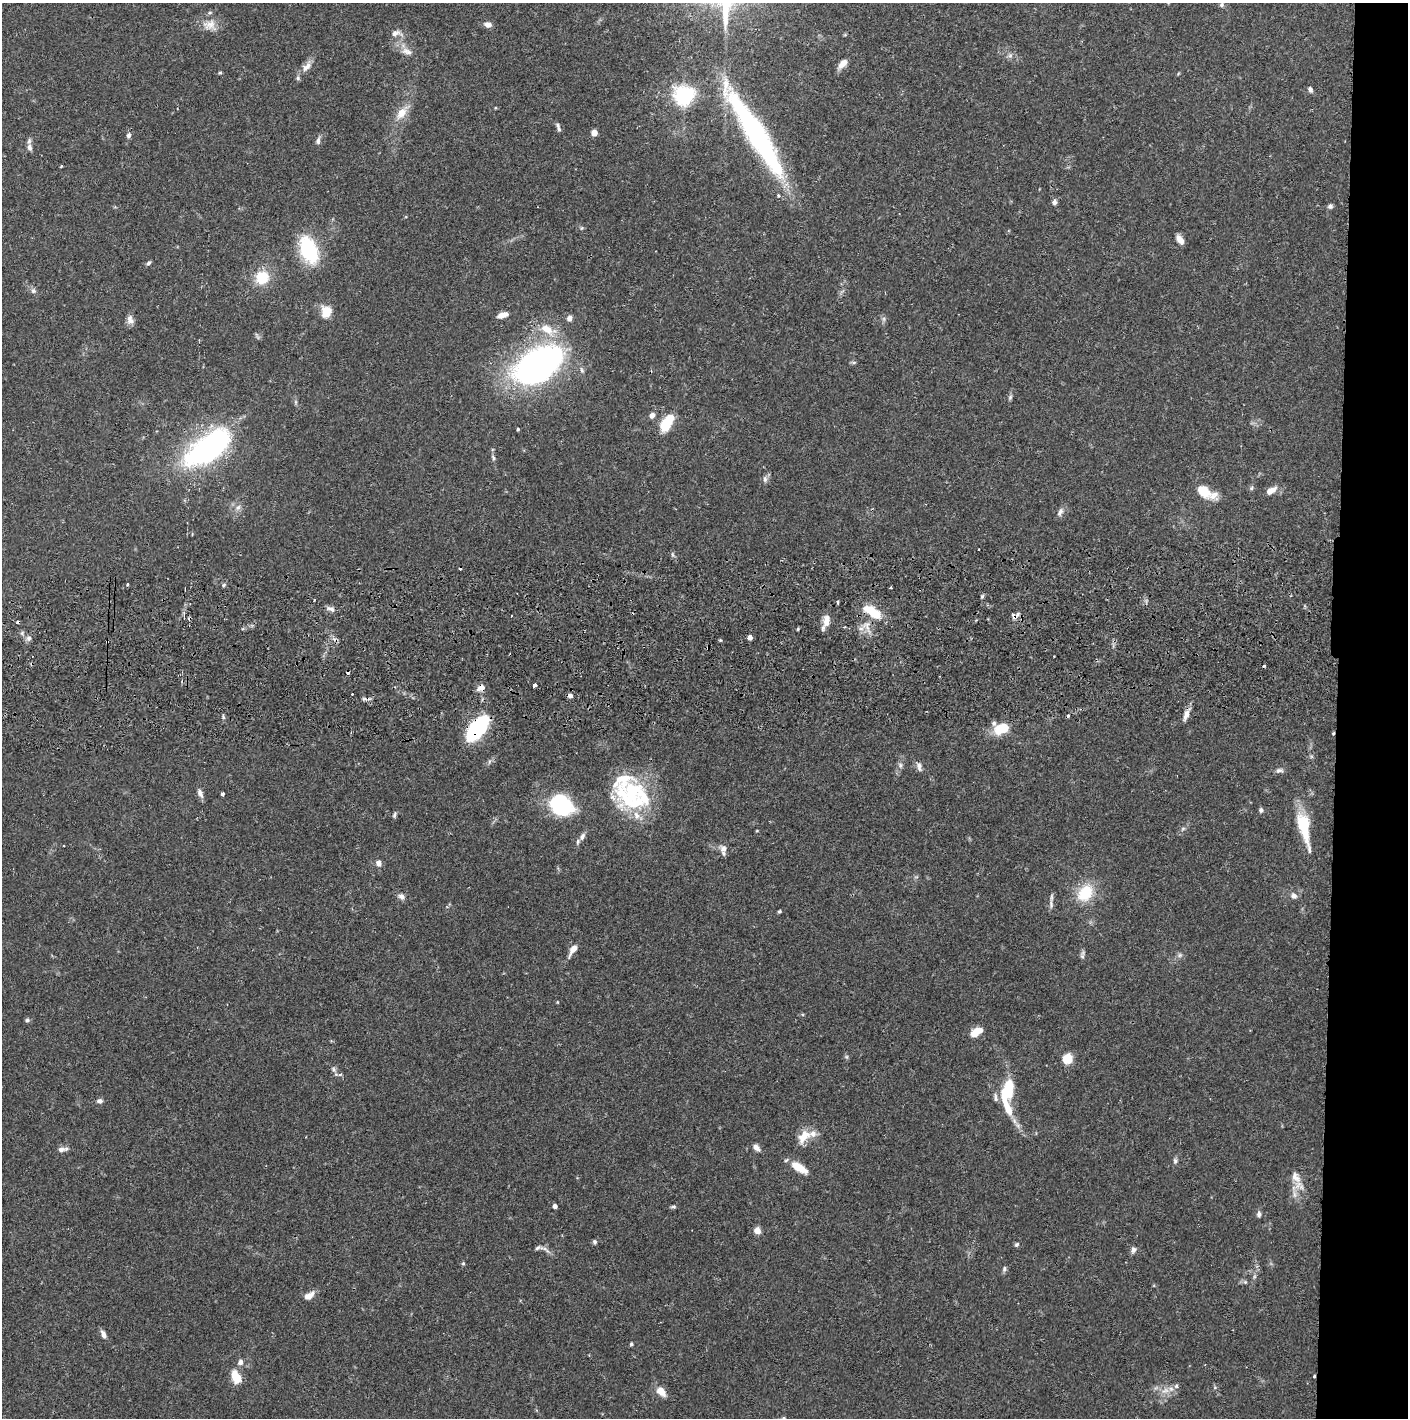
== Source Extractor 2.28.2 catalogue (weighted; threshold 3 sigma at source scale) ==
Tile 6 of 3 x 3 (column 3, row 2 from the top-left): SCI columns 2816-4221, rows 1472-2887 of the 4228 x 4360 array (HDU 1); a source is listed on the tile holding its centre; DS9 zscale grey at full resolution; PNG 1410 x 1420 px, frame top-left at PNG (2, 3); no overlay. Shown black and unused: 5% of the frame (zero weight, under 2 of 3 exposures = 3% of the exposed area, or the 3 px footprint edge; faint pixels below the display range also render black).
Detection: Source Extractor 2.28.2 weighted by HDU 2 'WHT'; one run over the whole footprint, this tile lists its part. Background 0.0687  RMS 0.0048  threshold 0.0217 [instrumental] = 3 sigma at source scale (4.5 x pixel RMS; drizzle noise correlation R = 1.50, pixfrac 1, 0.05/0.05 arcsec/px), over >= 5 px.
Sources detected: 145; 1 too faint to see at this stretch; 1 inside a brighter object's white glare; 10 cosmic-ray / hot-pixel residue — not listed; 12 inside a brighter listed object's ellipse — not listed separately; the other 121 listed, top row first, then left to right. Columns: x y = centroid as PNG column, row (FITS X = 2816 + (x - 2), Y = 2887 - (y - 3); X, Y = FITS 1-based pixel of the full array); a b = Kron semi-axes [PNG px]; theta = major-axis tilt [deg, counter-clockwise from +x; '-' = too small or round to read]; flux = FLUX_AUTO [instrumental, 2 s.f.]
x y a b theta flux
1221 5 7 5 89 1
488 24 8 6 -16 2.6
209 25 21 14 -15 6.1
396 33 16 8 -1 3.1
406 51 16 8 -19 3.6
842 64 11 6 46 4.2
307 66 17 8 47 3.8
220 73 6 4 1 0.53
1310 89 6 5 - 1.6
684 96 7 7 - 240
402 113 23 11 52 6.8
558 125 10 5 -56 1.4
594 133 5 4 - 6.7
755 133 100 17 -58 110
128 135 7 5 74 1.3
318 141 10 5 78 1.6
29 147 10 7 -73 2.1
61 166 3 2 - 0.56
778 195 4 3 - 0.66
1054 202 6 5 - 1.7
1330 206 6 6 - 1.2
581 228 6 3 70 0.56
1180 240 9 5 -49 4.3
309 250 32 18 -67 30
148 263 6 4 51 1
262 277 12 11 - 15
33 291 7 7 - 1.4
326 311 10 9 - 9.3
502 315 11 5 16 4.1
569 318 7 5 79 2.4
130 320 12 8 -68 2.5
547 329 21 11 -33 9
854 362 7 4 -7 0.75
538 365 41 23 32 220
1010 397 7 5 69 0.95
652 415 7 6 - 2.2
665 425 11 9 75 14
518 429 3 3 - 0.67
208 448 63 27 36 94
493 458 8 4 -64 0.93
765 479 9 6 -81 1.4
1251 488 6 5 - 0.84
1204 491 12 8 -38 13
1270 491 13 7 31 4.1
238 507 9 6 62 1.8
1060 512 11 6 62 2.1
672 555 8 3 -71 0.83
127 584 3 3 - 1.2
223 585 5 5 - 0.74
891 587 2 2 - 0.52
838 602 4 3 - 1.1
331 609 12 6 -19 1.9
873 612 23 10 -34 13
1013 616 10 6 -48 2.1
826 621 16 8 78 4.9
750 637 4 4 - 3.3
29 638 8 7 - 1.6
720 640 4 3 - 0.64
107 642 3 2 - 0.72
534 685 4 3 - 2.4
481 688 10 6 25 3
570 696 5 4 - 2.1
1186 715 15 6 70 3.4
477 728 24 11 51 59
1001 729 16 10 18 14
1333 733 4 3 - 0.52
900 765 8 6 -76 1.4
919 767 12 7 -79 2
1279 770 11 6 10 1.6
200 793 12 6 -68 2.2
632 793 37 32 48 35
223 794 4 3 - 1.1
561 805 17 13 -50 70
1261 810 6 5 - 1
394 815 9 4 76 0.94
1304 827 39 11 -78 21
1183 829 7 5 31 0.91
582 836 12 7 64 2.2
723 849 9 9 - 2.9
378 863 8 6 -79 2.2
1085 893 18 13 56 18
1294 896 7 6 - 2.3
401 897 9 7 -42 1.9
1051 905 13 6 -86 2
779 911 5 4 - 0.63
573 949 14 6 57 3.9
1180 955 6 6 - 1.1
1082 956 7 6 - 1.3
27 1020 6 5 - 0.93
976 1032 14 8 35 6.6
846 1057 6 5 - 0.77
1067 1059 11 10 - 7.5
334 1069 7 4 -89 1
340 1075 5 3 - 0.55
1007 1092 46 15 86 22
99 1101 7 6 - 1.5
804 1136 21 12 53 7.2
756 1147 10 6 -48 2.3
62 1149 13 6 7 2.3
1175 1161 7 6 - 1.2
799 1168 22 8 -32 7.8
1296 1177 18 11 -58 5.3
555 1206 4 4 - 2.2
673 1207 8 4 0 0.82
1259 1214 8 5 85 1.3
757 1230 7 6 - 3.6
595 1242 6 5 - 0.99
1016 1245 6 5 - 0.84
545 1249 17 4 -26 1.9
1133 1250 8 6 77 1.8
463 1263 5 5 - 0.63
1004 1269 8 5 80 1.1
1245 1282 5 5 - 0.7
309 1296 14 7 32 3.6
103 1334 10 5 -66 2.2
631 1344 5 4 - 0.77
240 1362 7 6 - 2
1314 1376 4 3 - 1.7
236 1377 13 8 -71 8.8
1165 1391 13 8 28 3.6
661 1392 12 8 -43 5.1
Overlapping masked pixels (flux is a lower limit): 8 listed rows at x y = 208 448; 873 612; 1013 616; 107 642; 481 688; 477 728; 1333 733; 1314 1376
Unlisted compact peaks at least as high as the median listed source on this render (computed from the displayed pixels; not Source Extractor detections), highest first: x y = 982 596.